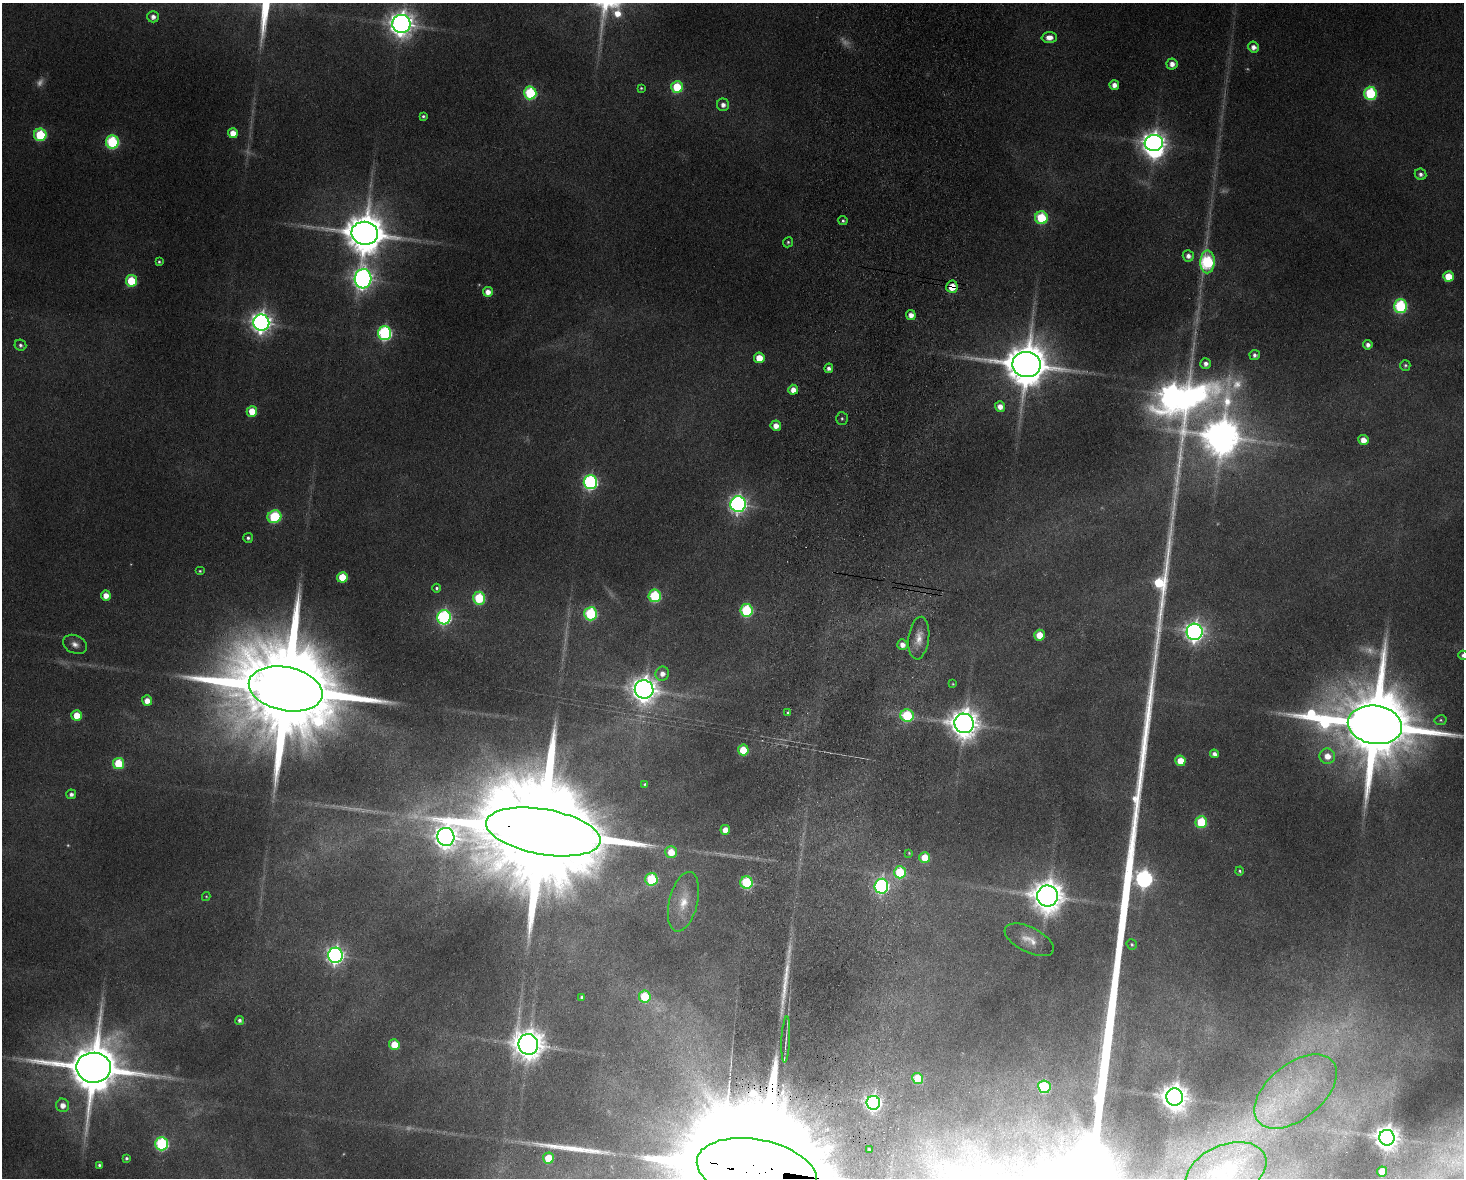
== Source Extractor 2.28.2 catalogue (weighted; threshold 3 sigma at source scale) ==
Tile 5 of 3 x 4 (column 2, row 2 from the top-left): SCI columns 1633-3094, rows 2363-3538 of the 4838 x 4724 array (HDU 1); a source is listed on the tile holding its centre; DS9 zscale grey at full resolution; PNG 1466 x 1180 px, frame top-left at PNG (2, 3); each listed source drawn as its Kron ellipse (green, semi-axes under 4 px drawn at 4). Shown black and unused: <1% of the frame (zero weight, under 9 of 18 exposures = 3% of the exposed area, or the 3 px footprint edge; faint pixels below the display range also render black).
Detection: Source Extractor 2.28.2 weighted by HDU 2 'WHT'; one run over the whole footprint, this tile lists its part. Background 0.136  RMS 0.0032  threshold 0.0132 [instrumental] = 3 sigma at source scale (4.09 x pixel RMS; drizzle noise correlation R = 1.36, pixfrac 0.8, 0.05/0.05 arcsec/px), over >= 5 px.
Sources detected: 155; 26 too faint to see at this stretch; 2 inside a brighter object's white glare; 2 long thin detections or spike segments (spike, bleed or trail) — neither listed nor drawn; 1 inside a brighter listed object's ellipse — not listed separately; the other 124 listed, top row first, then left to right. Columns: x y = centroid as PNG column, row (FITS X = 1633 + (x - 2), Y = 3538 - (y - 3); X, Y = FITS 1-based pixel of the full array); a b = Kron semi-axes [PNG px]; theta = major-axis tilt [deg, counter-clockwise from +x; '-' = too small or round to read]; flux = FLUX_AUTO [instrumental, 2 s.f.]
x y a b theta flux
153 17 6 6 - 2.2
401 24 9 9 - 410
1049 37 8 5 2 3.4
1254 47 5 5 - 2.3
1172 64 5 5 - 2.6
1114 85 5 4 - 2.5
677 87 6 5 - 19
641 88 3 3 - 0.46
530 93 6 6 - 38
1370 93 6 6 - 34
723 105 6 6 - 2.1
423 116 4 3 - 0.69
233 133 5 5 - 5.1
40 135 6 6 - 26
112 142 7 6 - 43
1154 143 9 8 - 330
1421 174 6 5 - 1.3
1041 218 6 6 - 23
843 221 4 4 - 0.73
365 233 13 11 -9 1500
788 242 5 4 - 0.54
1188 256 5 5 - 1.9
159 262 4 4 - 0.54
1207 262 11 7 88 52
1448 276 5 5 - 8.6
363 279 9 8 - 240
131 281 6 5 - 16
952 287 6 5 - 8
488 292 5 5 - 3.1
1400 306 7 6 - 46
911 315 5 5 - 2.9
261 322 8 8 - 280
385 333 7 6 - 73
20 345 6 5 - 0.92
1368 345 4 4 - 1.7
1255 355 5 5 - 1.4
759 358 5 5 - 6.6
1027 364 14 12 -7 1800
1206 364 5 5 - 1.7
1405 365 5 5 - 0.65
829 368 5 4 - 1.5
793 390 5 5 - 3.3
1000 406 5 5 - 3.2
252 411 5 5 - 8.1
842 418 6 6 - 0.67
776 426 5 5 - 3.2
1363 440 5 5 - 3.6
590 482 7 7 - 84
738 504 8 7 - 160
274 517 7 6 - 30
248 538 5 4 - 0.82
200 571 5 4 - 0.47
342 577 5 5 - 11
437 588 4 4 - 0.74
106 595 5 5 - 3.7
655 596 6 6 - 30
479 598 6 6 - 26
746 610 6 6 - 36
591 614 6 6 - 40
444 617 7 6 - 79
1195 632 8 8 - 220
1039 635 5 5 - 7.2
919 638 21 10 83 4.5
75 644 12 9 -25 2.3
902 645 5 5 - 2.3
1463 655 5 4 - 0.99
662 674 7 6 - 2.6
953 684 4 3 - 0.35
286 689 37 21 -12 16000
644 689 9 9 - 460
147 701 5 5 - 3.9
788 713 4 4 - 0.71
77 715 5 5 - 6.9
907 715 7 6 - 25
1441 720 6 5 - 0.56
964 723 10 9 - 640
1375 725 27 19 -9 6900
743 750 5 5 - 9.9
1214 754 4 4 - 1.8
1327 756 8 7 - 4.6
1180 761 5 5 - 7.3
119 763 5 5 - 18
645 784 4 4 - 0.49
71 794 5 5 - 1.4
1201 822 6 6 - 21
725 830 5 5 - 3.5
543 832 58 22 -10 26000
446 837 9 8 - 330
671 852 6 6 - 6.5
909 853 4 3 - 0.32
925 858 5 5 - 9.1
1240 871 4 4 - 0.61
900 872 6 6 - 20
651 879 6 6 - 27
746 882 6 6 - 30
881 886 7 6 - 91
206 896 4 4 - 0.34
1047 896 10 10 - 740
683 902 30 14 76 7.9
1029 940 27 12 -27 5.5
1132 945 5 5 - 0.57
335 955 7 7 - 160
581 997 4 3 - 0.75
645 997 6 6 - 16
240 1020 4 4 - 1.1
786 1040 23 2 87 1.5
528 1044 10 9 - 680
394 1045 5 5 - 7.2
94 1068 17 15 -2 2800
918 1078 5 5 - 11
1044 1087 6 6 - 28
1296 1091 48 27 39 30
1175 1097 8 8 - 480
873 1103 7 6 - 120
63 1105 7 6 - 3.1
1387 1138 8 7 - 440
162 1144 6 6 - 50
869 1149 3 3 - 0.35
126 1158 4 3 - 0.66
548 1158 5 5 - 10
99 1165 4 3 - 0.77
757 1171 61 31 -11 40000
1382 1171 5 5 - 5.1
1226 1172 42 26 23 13
Overlapping masked pixels (flux is a lower limit): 3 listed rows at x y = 952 287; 543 832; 757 1171
Isophote crosses this tile's border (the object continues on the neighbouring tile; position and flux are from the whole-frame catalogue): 4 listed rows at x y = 1463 655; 1375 725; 757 1171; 1226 1172
Unlisted compact peaks at least as high as the median listed source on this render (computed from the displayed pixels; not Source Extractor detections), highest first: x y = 618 13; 1160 581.